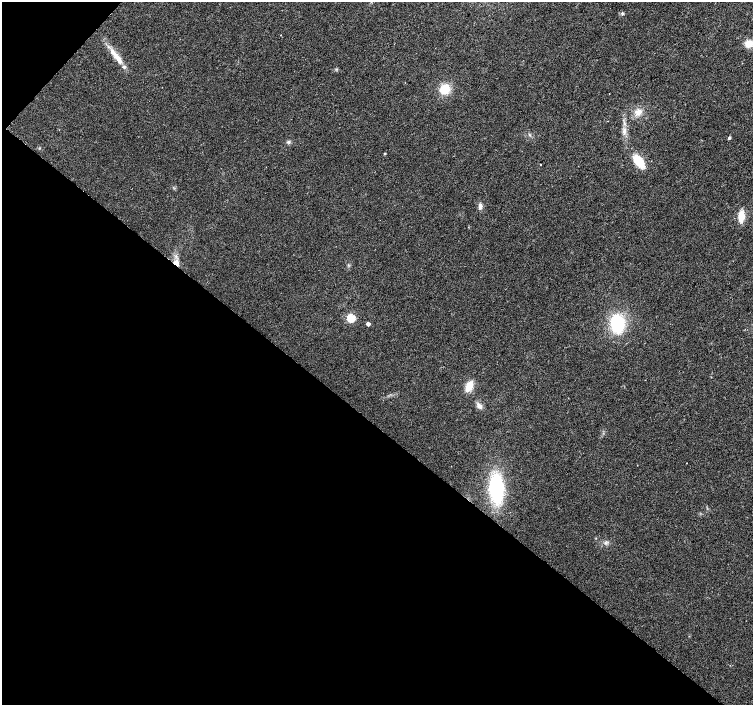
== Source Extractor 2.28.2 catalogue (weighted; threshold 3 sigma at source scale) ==
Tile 9 of 4 x 4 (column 1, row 3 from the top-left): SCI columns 5-1506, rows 1642-3047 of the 6013 x 6028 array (HDU 1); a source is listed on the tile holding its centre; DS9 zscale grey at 2 x 2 block average (1 PNG px = mean of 2 x 2 image px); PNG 755 x 707 px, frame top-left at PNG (2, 2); no overlay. Shown black and unused: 41% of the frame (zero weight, under 2 of 3 exposures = <1% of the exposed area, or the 3 px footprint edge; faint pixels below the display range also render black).
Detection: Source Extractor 2.28.2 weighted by HDU 2 'WHT'; one run over the whole footprint, this tile lists its part. Background 0.0219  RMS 0.0061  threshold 0.0273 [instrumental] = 3 sigma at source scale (4.5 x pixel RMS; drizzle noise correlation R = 1.50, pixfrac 1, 0.0396/0.0396 arcsec/px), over >= 5 px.
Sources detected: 21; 1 inside a brighter listed object's ellipse — not listed separately; the other 20 listed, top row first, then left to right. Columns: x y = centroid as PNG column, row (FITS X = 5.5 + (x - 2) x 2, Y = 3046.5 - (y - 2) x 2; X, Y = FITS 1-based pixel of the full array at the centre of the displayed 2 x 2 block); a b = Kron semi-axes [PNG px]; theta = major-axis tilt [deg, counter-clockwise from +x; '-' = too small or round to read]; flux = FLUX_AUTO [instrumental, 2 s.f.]
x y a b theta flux
622 13 4 3 - 1.5
749 44 7 6 - 16
118 58 15 7 -54 16
445 89 9 9 - 26
638 112 8 7 - 11
624 131 9 4 82 6.1
729 138 3 3 - 2.8
288 142 5 4 - 2.4
385 154 3 2 - 1.4
639 161 12 6 -53 41
540 165 2 2 - 0.88
480 206 7 4 -89 5
741 216 12 6 87 18
176 263 9 6 -47 8.5
351 318 3 3 - 80
368 324 3 3 - 6.9
617 324 16 12 -85 75
469 386 9 6 64 21
479 406 8 5 -55 6.7
496 488 25 12 -87 120
Overlapping masked pixels (flux is a lower limit): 1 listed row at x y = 176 263
Diffuse or blended objects may show on this block-average render without a row.